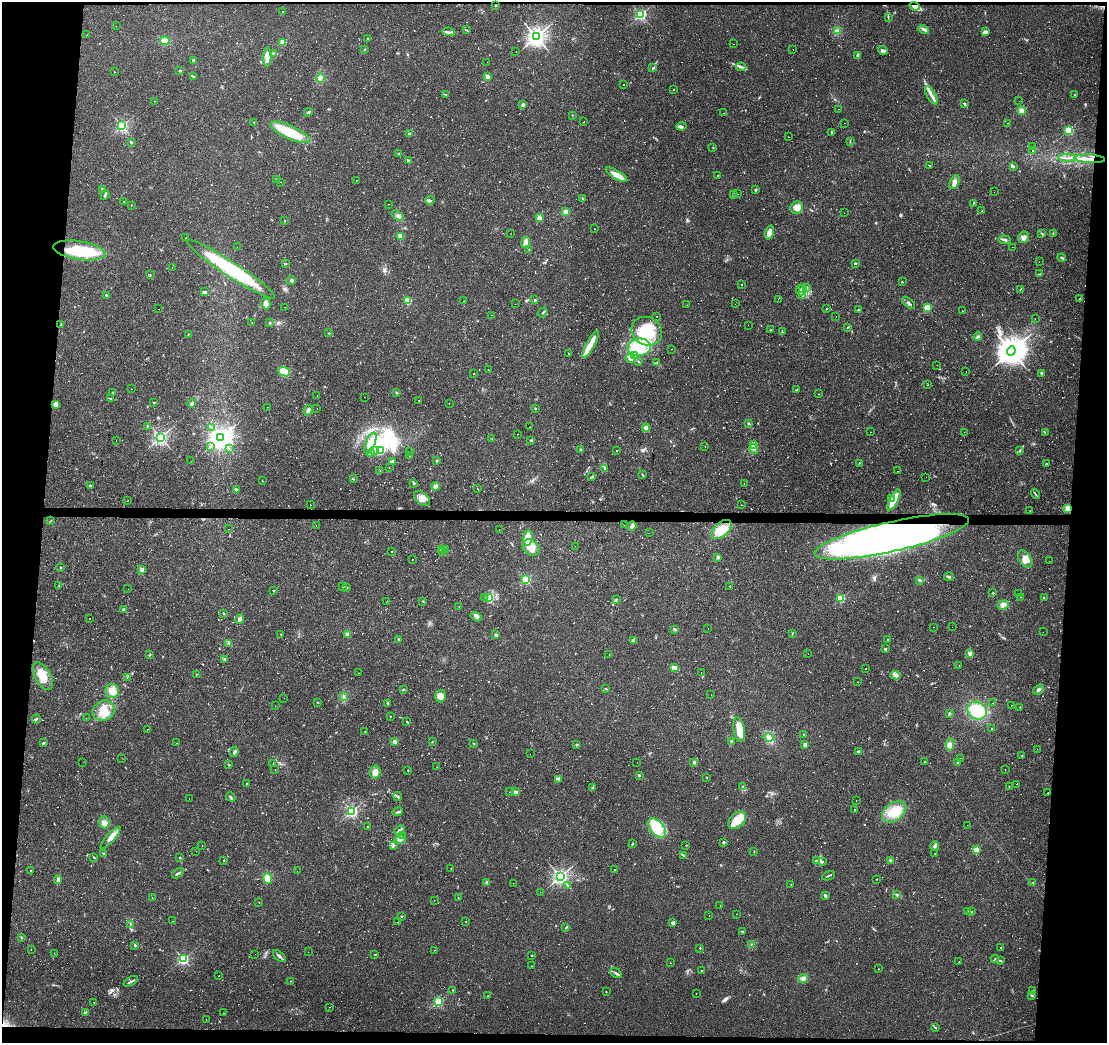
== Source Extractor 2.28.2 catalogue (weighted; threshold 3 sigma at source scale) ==
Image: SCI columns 1-4417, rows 226-4388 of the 4422 x 4663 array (HDU 1 of 3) = the unmasked area's bounding box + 8 px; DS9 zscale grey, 4 x 4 block average (1 PNG px = mean of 4 x 4 image px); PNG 1109 x 1045 px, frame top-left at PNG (2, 2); each listed source drawn as its Kron ellipse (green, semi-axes under 4 px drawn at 4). Shown black and unused: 9% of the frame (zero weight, under 2 of 3 exposures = <1% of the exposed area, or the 3 px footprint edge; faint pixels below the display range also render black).
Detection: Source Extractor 2.28.2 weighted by HDU 2 'WHT'. Background 0.0434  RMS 0.0035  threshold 0.0159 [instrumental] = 3 sigma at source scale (4.5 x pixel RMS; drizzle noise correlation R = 1.50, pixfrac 1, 0.0396/0.0396 arcsec/px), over >= 5 px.
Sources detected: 1001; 5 too faint to see at this stretch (4 x 4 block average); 6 inside a brighter object's white glare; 174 cosmic-ray / hot-pixel residue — neither listed nor drawn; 9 coinciding with a brighter row at this scale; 36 inside a brighter listed object's ellipse — not listed separately; of the other 771, all 500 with FLUX_AUTO >= 0.786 (the completeness limit of this list) listed and drawn (271 fainter detections not listed), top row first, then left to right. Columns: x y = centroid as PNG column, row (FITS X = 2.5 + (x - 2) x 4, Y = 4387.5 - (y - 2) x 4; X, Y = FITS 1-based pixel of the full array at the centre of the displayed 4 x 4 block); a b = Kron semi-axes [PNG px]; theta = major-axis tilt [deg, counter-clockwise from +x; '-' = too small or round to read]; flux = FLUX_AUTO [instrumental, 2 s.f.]
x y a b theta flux
496 5 2 2 - 1.3
914 6 5 3 - 11
283 12 2 2 - 1.4
641 14 2 2 - 390
888 17 3 2 - 1.8
116 26 2 2 - 1.3
924 29 5 3 - 4.9
467 30 2 2 - 1
837 31 2 2 - 1.4
449 32 6 2 -10 3.7
986 32 4 2 - 4.6
87 35 2 2 - 1.2
536 37 3 3 - 1200
368 38 2 2 - 1.9
165 41 5 4 - 11
283 42 2 2 - 72
734 44 2 2 - 0.94
365 49 2 2 - 3.2
793 49 2 2 - 1.1
883 50 5 3 - 4.9
516 52 2 2 - 2.5
274 53 2 2 - 1.3
858 55 4 2 - 5
267 57 10 4 88 21
193 60 2 2 - 7.4
487 62 2 2 - 1.1
741 67 5 2 - 4.4
653 68 2 2 - 2.6
180 71 2 2 - 2
114 72 2 2 - 1.3
193 77 4 2 - 2.4
488 77 2 2 - 44
320 78 4 3 - 8.4
624 84 2 2 - 1.2
674 89 2 2 - 3
446 94 2 2 - 0.84
931 95 10 2 -60 9.7
1074 95 3 2 - 1
155 101 2 2 - 2.9
1019 101 2 2 - 1.1
964 103 4 2 - 2.5
523 105 4 3 - 4.7
839 109 2 2 - 3.8
1021 111 2 2 - 79
308 112 4 2 - 2.4
724 113 2 2 - 1.6
572 115 2 2 - 0.9
254 122 2 2 - 0.85
584 122 2 2 - 1.5
844 123 2 2 - 1.8
1008 123 2 2 - 1
122 126 2 2 - 430
681 126 5 3 - 4.2
1068 130 2 2 - 190
290 132 21 6 -24 80
832 132 2 2 - 7.7
409 134 2 2 - 5.6
788 137 2 2 - 1
131 142 3 2 - 3.2
850 142 3 2 - 1.6
1033 146 2 2 - 5
713 148 2 2 - 1.2
1032 150 2 2 - 2
399 154 2 2 - 0.8
1067 158 9 2 1 6.4
1090 159 15 2 -3 22
408 161 3 2 - 4.3
929 166 3 2 - 1.2
1014 167 2 2 - 1.2
616 175 12 3 -31 23
718 175 2 2 - 0.81
276 179 2 2 - 5.2
356 180 2 2 - 1.3
281 182 2 2 - 1.2
954 182 7 4 60 8.5
102 189 2 2 - 12
756 190 4 2 - 1.6
994 192 2 2 - 1.3
733 194 2 2 - 1.5
738 194 2 2 - 1.1
105 195 5 2 - 4.1
583 199 2 2 - 12
430 200 4 2 - 3.1
124 201 2 2 - 2
973 203 2 2 - 1.3
389 204 2 2 - 3
131 205 2 2 - 1.2
797 208 6 6 - 16
981 211 2 2 - 3.5
566 212 2 2 - 53
844 213 2 2 - 1
398 216 7 3 -30 5.4
539 218 2 2 - 50
285 221 2 2 - 0.89
594 228 2 2 - 0.99
769 232 7 3 73 15
511 233 2 2 - 0.85
1041 233 3 2 - 1.9
1053 233 2 2 - 1.3
400 236 2 2 - 70
1023 237 6 5 - 9.6
186 238 2 2 - 0.95
1005 240 6 2 -3 3.9
526 243 5 3 - 19
237 247 2 2 - 1.4
1012 247 2 2 - 1.2
79 250 26 9 -9 110
529 250 2 2 - 1.2
1062 258 4 2 - 3.1
1039 262 2 2 - 3.3
855 263 3 2 - 2
285 264 2 2 - 0.8
172 267 2 2 - 0.85
231 269 52 7 -33 150
150 274 2 2 - 1.1
1040 274 3 2 - 1.7
291 280 5 3 - 3.7
902 282 2 2 - 3.2
742 284 2 2 - 1.3
807 287 3 3 - 3.1
803 289 4 2 - 2.3
1020 289 3 2 - 0.95
800 291 5 3 - 4.7
204 292 4 3 - 3.2
106 295 4 2 - 2.8
803 296 3 2 - 1.5
778 299 2 2 - 0.8
1080 299 2 2 - 1.1
535 300 2 2 - 2.8
408 301 2 2 - 100
464 301 2 2 - 0.96
909 303 8 2 -40 4.7
266 304 6 4 -81 11
515 304 2 2 - 1.5
735 304 2 2 - 0.87
687 305 2 2 - 2.5
285 307 2 2 - 1
827 308 2 2 - 1.1
927 308 2 2 - 110
159 309 2 2 - 1.5
858 310 3 2 - 1.4
962 311 2 2 - 0.99
543 312 5 2 - 2.8
492 315 2 2 - 1.1
657 316 2 2 - 1.3
836 317 2 2 - 0.97
1035 319 2 2 - 3.3
252 323 2 2 - 0.81
270 323 2 2 - 3.7
61 324 2 2 - 1
748 325 2 2 - 1.3
848 327 2 2 - 1.1
770 330 3 2 - 1.3
647 331 16 14 -30 99
782 332 2 2 - 0.86
329 333 2 2 - 1
188 335 2 2 - 0.81
978 337 4 3 - 3.2
591 344 15 4 61 17
639 347 11 8 6 46
671 349 2 2 - 1.8
1011 351 5 4 - 3700
569 354 2 2 - 0.9
634 356 3 2 - 1.9
630 359 5 4 - 5.6
638 361 2 2 - 1.3
657 363 2 2 - 0.9
937 365 2 2 - 0.87
488 370 2 2 - 1.6
284 372 6 4 -23 73
966 372 2 2 - 1.7
474 373 2 2 - 1.5
1041 373 2 2 - 11
927 385 2 2 - 0.9
131 389 2 2 - 1
797 390 3 2 - 2.1
112 392 2 2 - 2.8
396 393 2 2 - 1.5
819 394 2 2 - 1.4
317 396 2 2 - 0.89
364 397 2 2 - 1.4
111 399 3 2 - 1.1
419 400 2 2 - 1.8
154 402 2 2 - 1.2
192 403 4 3 - 3.2
449 403 2 2 - 1.4
56 404 4 3 - 8.5
268 407 2 2 - 4.7
317 408 2 2 - 4.2
535 408 3 2 - 1.2
308 410 5 3 - 5.7
748 424 2 2 - 6.3
147 426 3 2 - 1.7
530 427 2 2 - 1.2
211 428 2 2 - 0.86
646 428 4 3 - 6.1
870 432 2 2 - 1.2
964 432 2 2 - 0.79
1045 433 2 2 - 0.79
517 434 2 2 - 2.6
160 437 2 2 - 590
220 438 3 3 - 1600
492 439 2 2 - 1
116 440 2 2 - 1.1
531 440 3 2 - 2.1
370 443 11 4 67 30
754 445 3 2 - 2.3
210 446 2 2 - 0.84
705 446 2 2 - 1.8
229 448 2 2 - 0.82
754 449 5 2 - 1.8
381 450 2 2 - 110
581 450 3 2 - 1.7
374 451 3 3 - 5.2
616 451 2 2 - 1.3
1020 451 3 2 - 1.8
409 452 2 2 - 1
371 453 4 3 - 4.2
410 455 2 2 - 1.1
191 461 2 2 - 2.2
436 461 3 2 - 2
392 462 3 2 - 2.2
859 463 2 2 - 0.92
1046 464 2 2 - 1.3
389 468 2 2 - 0.93
605 468 4 2 - 5.2
380 471 2 2 - 1.1
897 471 2 2 - 0.94
643 475 4 2 - 1.1
592 477 2 2 - 1.2
926 477 2 2 - 1.8
353 479 2 2 - 1.1
262 481 2 2 - 1.1
414 483 2 2 - 12
744 483 2 2 - 0.94
90 486 3 2 - 3.6
436 486 4 3 - 8.1
477 488 2 2 - 0.91
236 490 2 2 - 11
1035 494 5 2 - 2
422 498 9 6 -39 16
891 498 2 2 - 9
894 500 11 3 61 66
128 501 2 2 - 6
310 505 2 2 - 1.1
741 505 2 2 - 1.5
1068 508 2 2 - 78
1030 511 2 2 - 0.9
51 520 2 2 - 1
624 525 2 2 - 0.9
316 526 2 2 - 1.1
632 526 5 4 - 8.8
229 529 2 2 - 2.6
721 529 12 7 42 35
499 530 2 2 - 1.1
649 533 2 2 - 3
892 537 79 15 13 910
528 538 8 4 84 40
575 546 2 2 - 0.8
531 547 9 7 -43 27
442 549 2 2 - 2
445 550 3 2 - 1.2
391 551 2 2 - 3.3
443 552 3 2 - 1.9
718 557 3 2 - 3.9
1025 559 9 5 -54 16
412 560 2 2 - 1.9
1049 561 2 2 - 0.94
61 568 3 2 - 1.5
142 570 2 2 - 28
949 577 5 2 - 3.5
526 580 2 2 - 220
920 580 3 3 - 3.2
59 586 2 2 - 1.5
730 586 2 2 - 1.3
343 587 3 2 - 1.4
347 587 3 2 - 1.9
128 589 2 2 - 0.85
274 591 2 2 - 0.94
993 593 2 2 - 5
1019 594 2 2 - 7.5
485 597 2 2 - 1.1
1020 597 2 2 - 3.9
489 598 3 2 - 3.4
841 598 2 2 - 160
1044 598 3 2 - 1.2
616 599 2 2 - 1.7
387 601 2 2 - 1.4
423 601 2 2 - 1.1
1003 605 6 4 22 9.6
459 607 2 2 - 0.89
123 609 2 2 - 11
224 613 2 2 - 4.5
476 617 6 4 -33 6.1
90 619 2 2 - 0.95
240 619 5 2 - 7.7
933 627 2 2 - 1.2
952 627 2 2 - 1.5
674 629 2 2 - 17
708 629 2 2 - 1.9
1043 632 2 2 - 0.91
281 634 2 2 - 1.4
347 634 2 2 - 40
792 634 3 2 - 1.2
495 635 2 2 - 18
398 639 2 2 - 2
888 639 3 2 - 1.7
633 641 2 2 - 1.1
229 643 3 2 - 2.1
885 649 2 2 - 11
970 653 2 2 - 30
609 654 2 2 - 1.3
808 654 2 2 - 1.6
150 655 3 2 - 1.5
225 659 2 2 - 16
959 666 2 2 - 1.1
674 667 4 2 - 3
866 669 2 2 - 1.6
701 672 2 2 - 2.1
358 673 2 2 - 1.6
196 674 2 2 - 1.8
895 675 5 3 - 4.8
43 676 15 8 -61 36
127 677 2 2 - 0.96
858 682 2 2 - 1.3
606 688 2 2 - 1.6
403 690 3 2 - 2
1039 690 6 2 37 4.2
112 691 7 7 - 18
711 695 2 2 - 6.2
343 696 3 2 - 2
441 696 6 5 - 15
284 698 2 2 - 1.3
317 702 2 2 - 0.82
388 703 2 2 - 2.2
993 703 2 2 - 4.1
1011 705 2 2 - 3.1
275 706 2 2 - 1
1020 707 2 2 - 0.93
104 711 11 10 - 33
977 711 10 8 -30 72
949 713 3 2 - 2
390 716 2 2 - 1.3
86 718 2 2 - 0.93
36 719 4 2 - 4.1
406 721 2 2 - 2.7
147 729 2 2 - 11
739 729 12 5 -79 29
992 729 2 2 - 3.4
365 731 2 2 - 1.4
804 735 2 2 - 0.82
769 738 5 4 - 7.7
731 741 3 2 - 2.9
395 742 2 2 - 32
432 742 2 2 - 1.3
43 743 3 2 - 2.4
176 743 2 2 - 0.89
474 744 2 2 - 0.97
805 744 2 2 - 29
577 745 2 2 - 6.7
950 745 6 3 79 7.5
1037 749 2 2 - 0.79
858 751 4 2 - 3.1
234 752 5 3 - 3.9
530 754 2 2 - 0.91
1022 756 2 2 - 1.1
122 758 2 2 - 1.4
960 758 2 2 - 2.2
83 762 2 2 - 1.3
637 762 2 2 - 1.3
694 762 2 2 - 19
925 762 2 2 - 0.81
957 762 2 2 - 1.2
273 764 2 2 - 1.7
229 765 2 2 - 5.1
437 767 2 2 - 0.84
275 770 2 2 - 1.4
408 770 2 2 - 1
1005 770 2 2 - 1.4
375 772 6 5 - 12
639 775 3 2 - 1.9
707 777 2 2 - 3.6
559 779 2 2 - 1.1
247 783 2 2 - 1.2
1016 784 2 2 - 0.96
743 786 3 2 - 1.5
1009 786 2 2 - 1.7
592 788 3 2 - 2.5
509 792 2 2 - 0.98
516 792 3 2 - 9.9
1048 792 2 2 - 6
231 797 5 2 - 3.3
398 797 4 2 - 3
189 799 2 2 - 1.6
856 801 2 2 - 1.3
854 809 2 2 - 0.91
352 811 2 2 - 420
398 812 5 2 - 2.5
894 812 13 9 37 59
737 820 10 7 44 46
104 823 6 5 - 9.6
967 825 2 2 - 0.95
368 827 2 2 - 0.88
657 828 11 7 -47 54
399 830 5 3 - 7.9
402 836 3 2 - 2.1
111 838 14 4 49 14
400 839 5 3 - 6.3
723 842 2 2 - 12
632 844 3 2 - 1.1
393 845 3 3 - 3
686 845 2 2 - 1
202 846 2 2 - 2.4
935 846 5 3 - 3.6
976 850 2 2 - 69
196 851 2 2 - 0.94
754 851 2 2 - 1
103 854 2 2 - 1.1
934 854 2 2 - 110
683 855 3 2 - 1.6
94 857 3 2 - 2.1
180 857 2 2 - 1.1
224 860 2 2 - 0.95
817 861 3 2 - 3.2
891 861 4 3 - 3.1
822 862 3 2 - 2.3
451 868 2 2 - 1.3
615 870 2 2 - 1.3
31 871 2 2 - 3.4
297 871 2 2 - 1.1
178 873 6 2 38 3.7
560 876 2 2 - 780
829 876 6 2 22 2.5
267 878 5 4 - 24
877 879 2 2 - 1.2
58 880 4 2 - 6.6
487 882 2 2 - 11
1033 882 2 2 - 0.89
513 883 2 2 - 2.2
567 885 2 2 - 1.5
791 885 2 2 - 0.96
540 892 2 2 - 2.9
897 895 3 3 - 3.1
825 896 3 2 - 5.6
152 898 2 2 - 2.1
458 898 2 2 - 0.88
434 900 2 2 - 0.92
259 902 2 2 - 0.81
720 905 2 2 - 2.7
968 912 2 2 - 0.92
971 912 2 2 - 0.79
736 914 2 2 - 1.7
402 916 2 2 - 0.94
709 916 2 2 - 1.2
172 921 2 2 - 1.1
466 921 2 2 - 1.3
398 922 2 2 - 1.5
673 923 3 3 - 3.1
130 924 3 2 - 1.4
566 928 3 2 - 1.6
742 932 2 2 - 2.4
21 937 2 2 - 6.9
751 944 2 2 - 1.3
135 945 3 2 - 2.1
1000 947 2 2 - 5
700 948 2 2 - 2.4
31 949 2 2 - 8.5
435 950 2 2 - 1.8
308 952 2 2 - 1.2
54 953 2 2 - 0.83
255 954 2 2 - 1.4
375 954 3 2 - 1.2
532 955 2 2 - 3.6
279 956 8 2 -43 6
183 959 2 2 - 330
995 959 4 2 - 3.1
1001 961 2 2 - 1.3
959 962 2 2 - 3
670 963 2 2 - 1.1
531 966 2 2 - 3.8
878 969 2 2 - 0.85
701 970 2 2 - 1.2
616 973 6 2 -32 4.3
219 975 2 2 - 2.9
803 978 5 3 - 7.3
131 981 8 2 31 4.4
290 981 2 2 - 1.3
453 990 2 2 - 1.7
606 991 2 2 - 2
1032 991 3 2 - 1.6
696 994 2 2 - 2.1
1032 995 4 2 - 2
488 996 2 2 - 1.8
438 1001 2 2 - 220
93 1002 2 2 - 0.86
330 1007 2 2 - 1.1
85 1012 3 2 - 2.3
223 1013 2 2 - 0.86
206 1020 2 2 - 1.2
936 1028 3 2 - 1.3
Overlapping masked pixels (flux is a lower limit): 4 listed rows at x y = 914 6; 1090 159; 1068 508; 892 537
Diffuse or blended objects may show on this block-average render without a row.